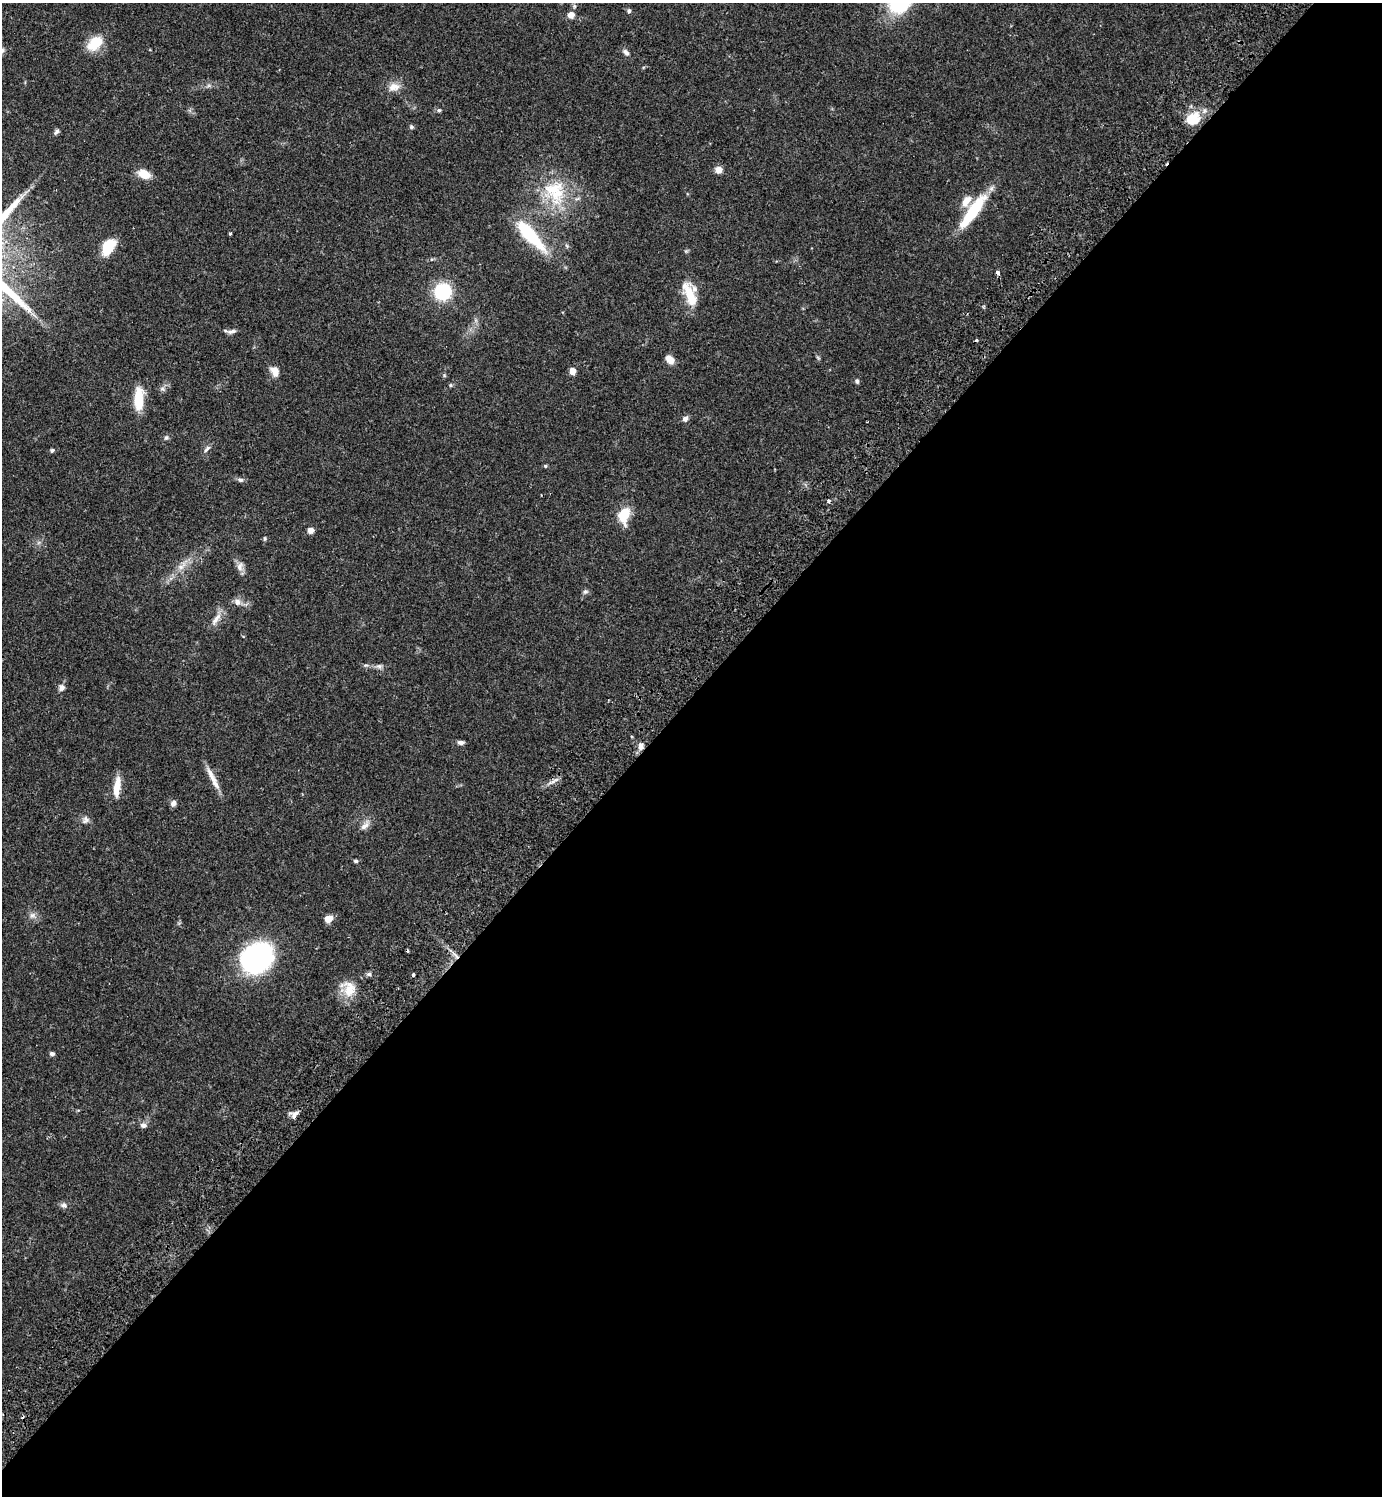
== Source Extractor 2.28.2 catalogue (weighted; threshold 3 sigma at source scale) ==
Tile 12 of 4 x 4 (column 4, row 3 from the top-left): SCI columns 4486-5865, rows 1537-3030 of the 6070 x 6063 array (HDU 1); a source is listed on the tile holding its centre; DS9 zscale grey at full resolution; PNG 1384 x 1498 px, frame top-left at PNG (2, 3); no overlay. Shown black and unused: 53% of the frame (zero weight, under 2 of 3 exposures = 3% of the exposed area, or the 3 px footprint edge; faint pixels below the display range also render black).
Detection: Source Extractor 2.28.2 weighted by HDU 2 'WHT'; one run over the whole footprint, this tile lists its part. Background 0.074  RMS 0.0053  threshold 0.0237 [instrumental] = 3 sigma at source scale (4.5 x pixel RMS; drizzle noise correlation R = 1.50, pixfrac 1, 0.05/0.05 arcsec/px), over >= 5 px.
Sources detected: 70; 4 cosmic-ray / hot-pixel residue — not listed; the other 66 listed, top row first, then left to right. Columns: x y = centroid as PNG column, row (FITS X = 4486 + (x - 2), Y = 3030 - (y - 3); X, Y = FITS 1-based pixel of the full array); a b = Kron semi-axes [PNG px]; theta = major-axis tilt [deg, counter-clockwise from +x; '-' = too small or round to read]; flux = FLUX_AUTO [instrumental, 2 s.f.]
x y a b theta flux
629 11 6 5 - 1
571 15 8 7 - 3.5
95 43 23 15 44 11
626 52 9 6 -46 1.8
394 87 16 10 4 5
439 110 5 5 - 0.83
1192 119 14 10 36 15
411 127 6 5 - 0.85
56 132 8 5 50 1.3
718 170 7 6 - 4
144 174 14 9 -24 7.6
555 192 38 29 -66 30
966 201 17 9 57 5.8
973 211 42 10 54 28
230 233 3 3 - 0.86
530 235 47 13 -48 29
108 246 19 11 59 14
686 251 5 5 - 0.69
998 273 4 3 - 3.2
443 291 12 11 - 38
690 295 33 11 -69 14
232 331 13 5 15 1.8
670 359 10 7 -46 4.5
275 371 11 8 -63 4.9
572 371 5 4 - 6.1
444 375 6 4 -72 0.6
857 381 6 5 - 1.1
450 385 5 3 - 0.59
162 389 7 5 -43 1.2
139 399 26 10 89 14
685 419 7 6 - 1.9
166 438 7 6 - 1.2
207 449 11 5 46 1.6
52 450 5 4 - 0.99
545 466 5 4 - 0.54
240 480 8 5 -7 1.5
624 515 20 12 78 11
311 530 6 6 - 3
265 539 5 5 - 0.7
182 566 19 7 47 5.2
240 566 13 8 79 3.1
585 592 8 6 21 1.2
237 602 9 8 - 2.9
216 619 22 6 55 4.1
379 666 9 6 -1 1.6
61 687 8 7 - 2.2
461 742 8 5 -1 1.6
641 746 9 7 90 2.8
213 779 34 6 -63 5.7
554 781 14 3 30 1.8
117 787 25 8 83 7.6
173 803 8 6 62 2
85 820 11 8 52 2.2
365 825 16 8 46 3.3
356 861 5 4 - 1
32 915 9 6 -13 2.1
328 919 8 7 - 4.5
456 956 7 4 -70 1.4
256 958 23 18 30 140
369 974 6 5 - 1.1
413 975 3 3 - 2.6
349 988 23 17 -55 10
52 1054 6 5 - 1.2
295 1114 12 6 56 2.5
143 1125 9 7 -7 2
64 1205 9 7 -22 1.8
Overlapping masked pixels (flux is a lower limit): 2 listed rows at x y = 641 746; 456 956